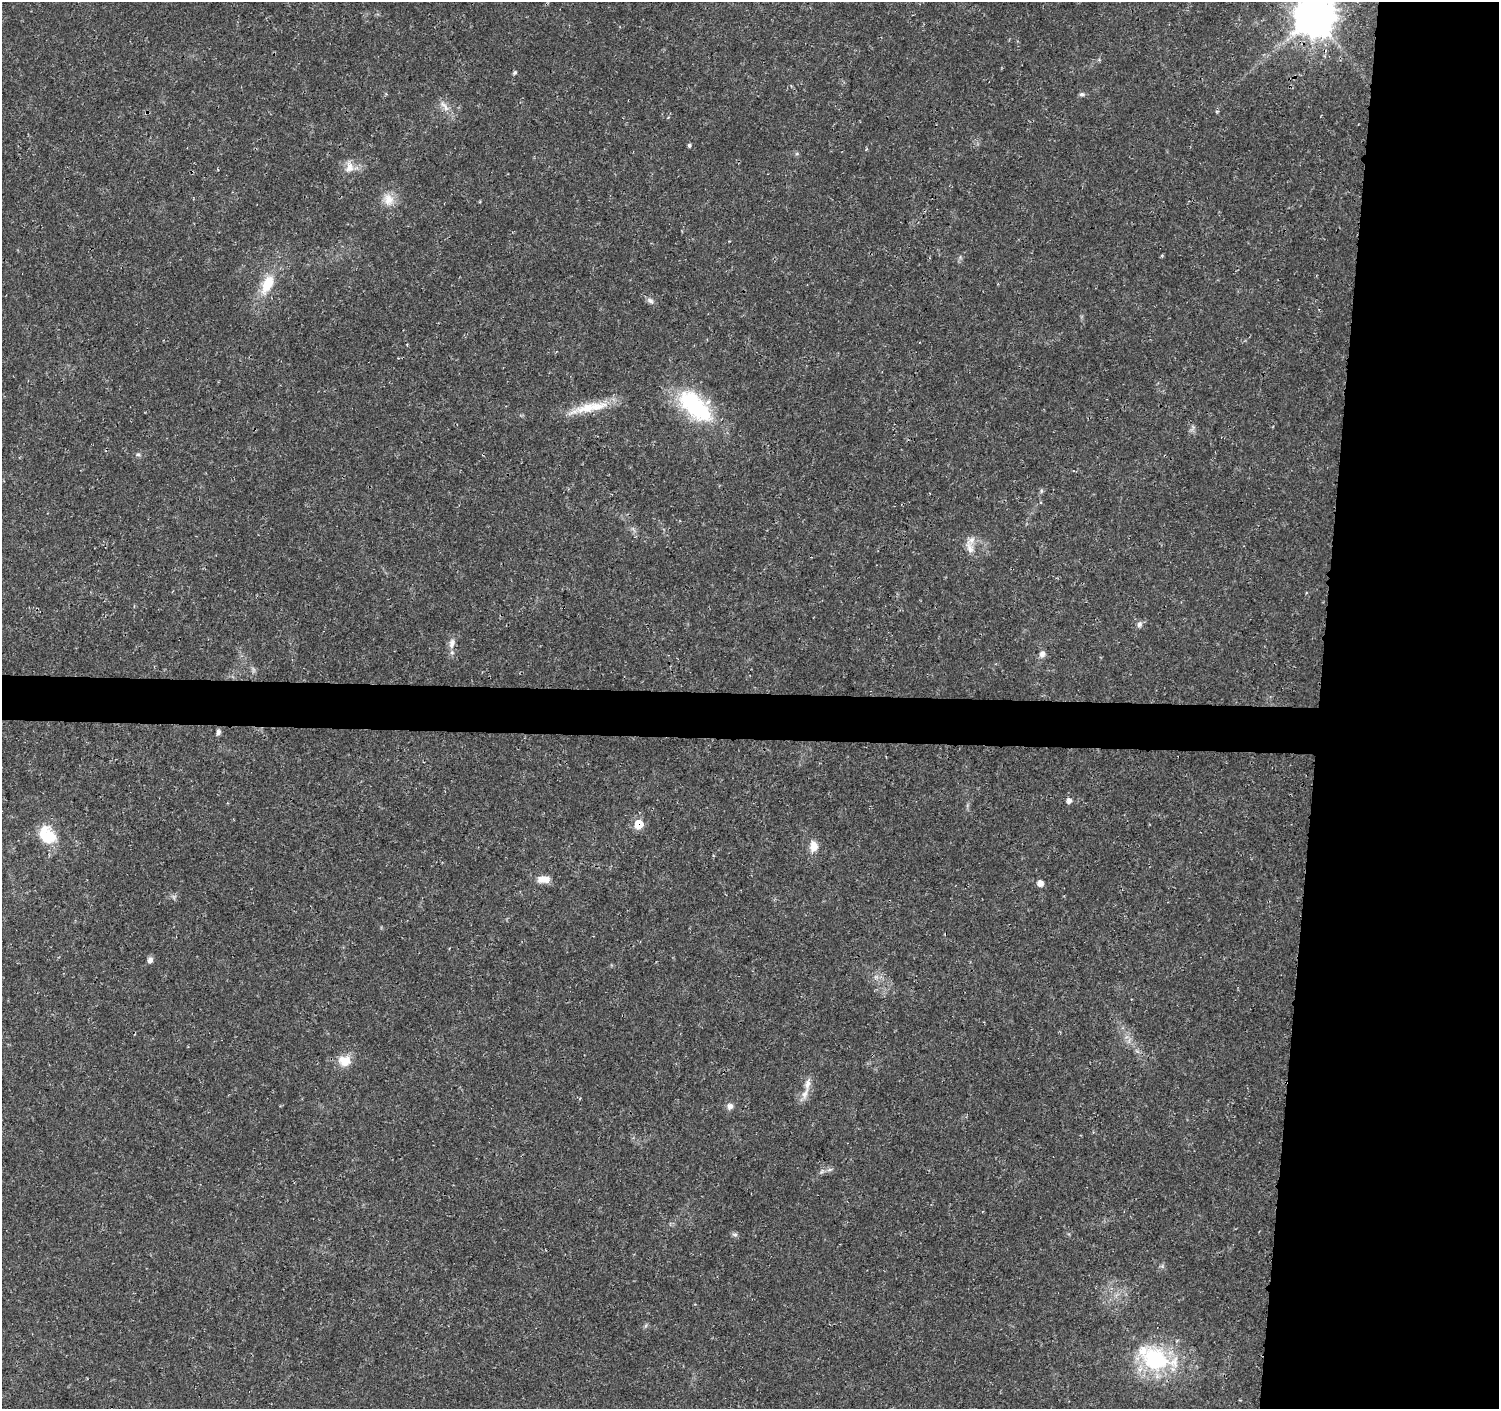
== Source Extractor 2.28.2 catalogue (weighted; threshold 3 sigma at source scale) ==
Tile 6 of 3 x 3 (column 3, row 2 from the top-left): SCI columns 2996-4492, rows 1638-3044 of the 4502 x 4733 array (HDU 1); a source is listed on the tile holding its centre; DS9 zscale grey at full resolution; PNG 1501 x 1411 px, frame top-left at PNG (2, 2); no overlay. Shown black and unused: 15% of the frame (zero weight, under 3 of 4 exposures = <1% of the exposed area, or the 3 px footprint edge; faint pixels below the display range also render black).
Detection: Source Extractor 2.28.2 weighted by HDU 2 'WHT'; one run over the whole footprint, this tile lists its part. Background 0.025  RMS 0.0028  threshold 0.0125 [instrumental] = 3 sigma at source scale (4.5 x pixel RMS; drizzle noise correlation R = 1.50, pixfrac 1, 0.0396/0.0396 arcsec/px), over >= 5 px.
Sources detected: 38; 2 too faint to see at this stretch — not listed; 4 inside a brighter listed object's ellipse — not listed separately; the other 32 listed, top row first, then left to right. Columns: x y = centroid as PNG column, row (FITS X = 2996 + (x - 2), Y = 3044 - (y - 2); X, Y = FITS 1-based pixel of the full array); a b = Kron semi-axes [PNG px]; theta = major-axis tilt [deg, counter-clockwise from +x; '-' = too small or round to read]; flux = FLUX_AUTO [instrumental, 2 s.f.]
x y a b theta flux
1314 17 12 12 - 760
515 72 5 4 - 0.45
1082 94 8 5 1 0.63
444 106 21 7 -50 2.2
689 145 5 4 - 0.54
349 167 15 11 69 2.8
388 199 17 13 -69 3.8
267 284 28 14 65 7.9
650 301 10 7 -35 1
695 406 53 27 -43 27
589 408 58 11 12 8.8
1192 429 12 3 59 0.62
138 454 6 5 - 0.52
970 548 21 8 -72 2.4
1139 624 8 7 - 0.98
452 643 15 8 78 2
1042 654 8 6 52 1.4
218 732 8 5 83 0.76
1069 801 6 5 - 1.3
639 824 8 8 - 6.5
48 835 24 17 -49 9.8
814 846 13 9 89 3
543 879 16 9 1 2.8
1040 883 6 6 - 2
150 960 7 6 - 1.2
876 977 7 5 -45 0.72
342 1060 15 12 -86 3.2
805 1094 18 8 66 2.5
730 1106 9 8 - 1.4
829 1170 6 4 18 0.59
735 1235 9 5 -6 0.64
1155 1359 50 31 -17 30
Overlapping masked pixels (flux is a lower limit): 1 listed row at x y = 639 824
Isophote crosses this tile's border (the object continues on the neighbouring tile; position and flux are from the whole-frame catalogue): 1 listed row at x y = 1314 17